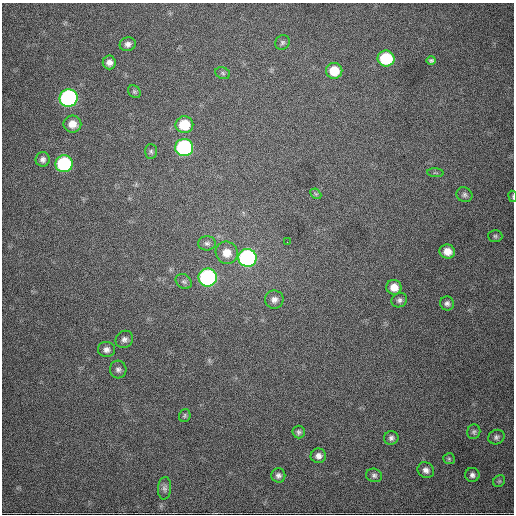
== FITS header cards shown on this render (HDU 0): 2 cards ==
NAXIS1  =                  512
NAXIS2  =                  512

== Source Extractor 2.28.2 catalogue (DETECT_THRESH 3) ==
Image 512 x 512 px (HDU 0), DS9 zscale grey, 1 PNG px = 1 image px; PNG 516 x 516 px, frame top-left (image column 1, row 512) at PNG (2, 3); each listed source drawn as its Kron ellipse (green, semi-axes under 4 px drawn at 4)
Background 2140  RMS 42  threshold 126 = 3 sigma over >= 5 px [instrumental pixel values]
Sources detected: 47; all 47 listed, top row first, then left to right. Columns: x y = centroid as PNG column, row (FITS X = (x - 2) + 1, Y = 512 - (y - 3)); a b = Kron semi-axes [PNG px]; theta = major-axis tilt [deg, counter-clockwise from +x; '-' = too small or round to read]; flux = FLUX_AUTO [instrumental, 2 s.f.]
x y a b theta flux
282 42 8 7 - 7000
128 44 8 7 - 12000
386 59 8 8 - 180000
431 61 5 4 - 5500
109 62 7 6 - 15000
334 71 8 8 - 63000
223 73 7 5 -25 6600
134 92 7 5 -45 5500
69 98 9 8 - 720000
72 124 9 8 - 30000
184 125 9 8 - 86000
184 147 9 8 - 480000
151 151 7 6 - 5900
43 159 7 7 - 11000
64 164 8 8 - 310000
435 173 8 3 -5 3700
316 194 6 4 -43 4400
465 195 8 7 - 7800
513 196 5 3 - 2500
495 236 7 6 - 5400
287 242 2 2 - 3900
207 243 9 7 -1 9100
447 251 8 7 - 29000
227 253 11 11 - 36000
247 258 9 9 - 610000
208 278 9 9 - 590000
184 282 9 6 -36 8000
394 287 7 7 - 28000
274 300 9 9 - 14000
399 300 8 7 - 8600
447 303 7 7 - 8500
124 339 9 8 - 12000
106 350 8 7 - 13000
118 369 9 8 - 11000
185 416 6 5 - 4800
299 432 6 6 - 6600
474 432 7 6 - 6400
496 437 8 7 - 8300
391 438 7 7 - 8700
318 456 8 7 - 14000
449 459 6 5 - 4700
426 470 8 7 - 13000
278 475 7 7 - 9500
374 475 8 6 -13 7900
472 475 7 7 - 10000
499 481 6 5 - 4500
164 488 11 6 86 10000
At the frame edge (FLAGS 8, measured only in part): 1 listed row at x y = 513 196